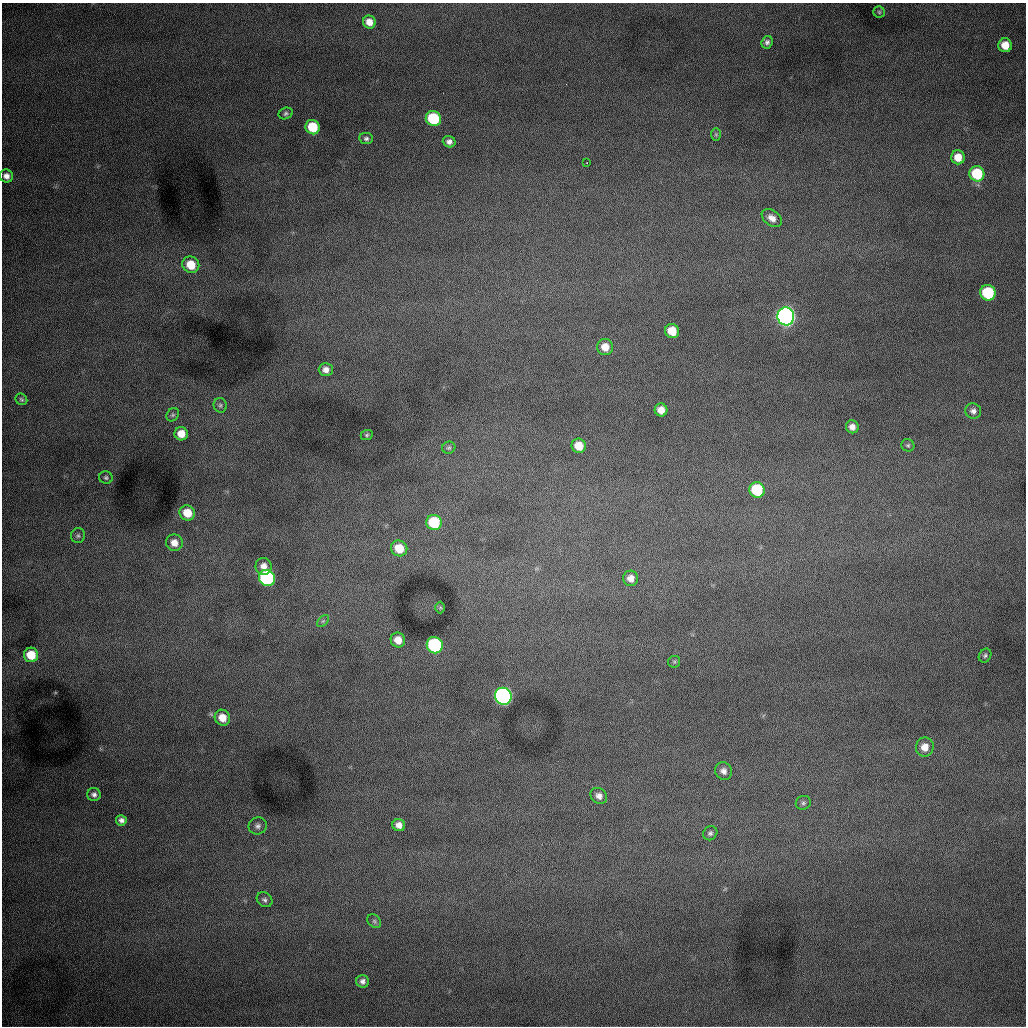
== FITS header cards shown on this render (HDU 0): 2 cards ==
NAXIS1  =                 1024 /fastest changing axis
NAXIS2  =                 1024 /next to fastest changing axis

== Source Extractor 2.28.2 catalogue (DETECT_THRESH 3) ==
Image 1024 x 1024 px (HDU 0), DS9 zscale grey, 1 PNG px = 1 image px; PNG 1028 x 1028 px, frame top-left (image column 1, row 1024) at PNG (2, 3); each listed source drawn as its Kron ellipse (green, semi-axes under 4 px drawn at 4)
Background 1000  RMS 13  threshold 38.1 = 3 sigma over >= 5 px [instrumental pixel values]
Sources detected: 63; all 63 listed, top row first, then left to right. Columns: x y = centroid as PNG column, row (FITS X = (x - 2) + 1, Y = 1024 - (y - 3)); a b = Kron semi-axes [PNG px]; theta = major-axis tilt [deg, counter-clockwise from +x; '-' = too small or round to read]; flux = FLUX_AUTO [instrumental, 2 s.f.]
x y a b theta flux
879 12 6 5 - 1300
369 22 6 6 - 8300
767 42 6 5 - 2700
1005 45 7 7 - 12000
286 113 7 5 23 1900
433 119 8 7 - 58000
313 127 7 7 - 33000
716 134 6 5 - 1200
366 138 7 5 -10 2300
449 142 6 5 - 3600
958 157 7 7 - 11000
587 163 2 2 - 440
977 174 8 7 - 41000
6 176 7 6 - 4800
772 218 11 7 -36 5700
191 265 9 8 - 18000
988 293 8 7 - 58000
786 316 9 8 - 720000
672 331 7 7 - 18000
605 347 8 8 - 10000
326 370 7 6 - 4900
21 399 6 5 - 1500
220 405 7 6 - 2000
661 410 6 6 - 8300
973 411 8 7 - 3700
173 415 7 5 51 1800
852 427 6 6 - 4900
181 434 7 6 - 12000
367 435 6 5 - 1400
908 445 6 6 - 1600
579 446 7 7 - 14000
449 448 6 6 - 1700
106 478 7 6 - 1800
757 490 8 7 - 50000
187 513 8 7 - 15000
434 522 8 7 - 51000
78 536 7 6 - 2200
174 543 8 8 - 7900
399 548 8 7 - 18000
264 566 8 8 - 6500
267 578 8 8 - 190000
631 578 7 7 - 6400
440 607 6 5 - 1100
323 621 7 4 44 1400
398 640 7 7 - 9700
435 645 8 8 - 150000
31 655 7 7 - 19000
985 656 7 6 - 1800
674 662 6 5 - 1400
503 696 8 8 - 440000
222 718 8 7 - 11000
925 747 9 9 - 8600
724 771 9 8 - 4500
94 795 6 6 - 2800
599 796 9 7 -38 4700
803 803 7 7 - 2000
121 820 5 5 - 3200
399 825 6 6 - 5600
258 826 9 8 - 3500
710 833 7 6 - 2200
264 900 8 6 -39 2500
374 921 8 6 -46 1800
363 981 6 6 - 3600